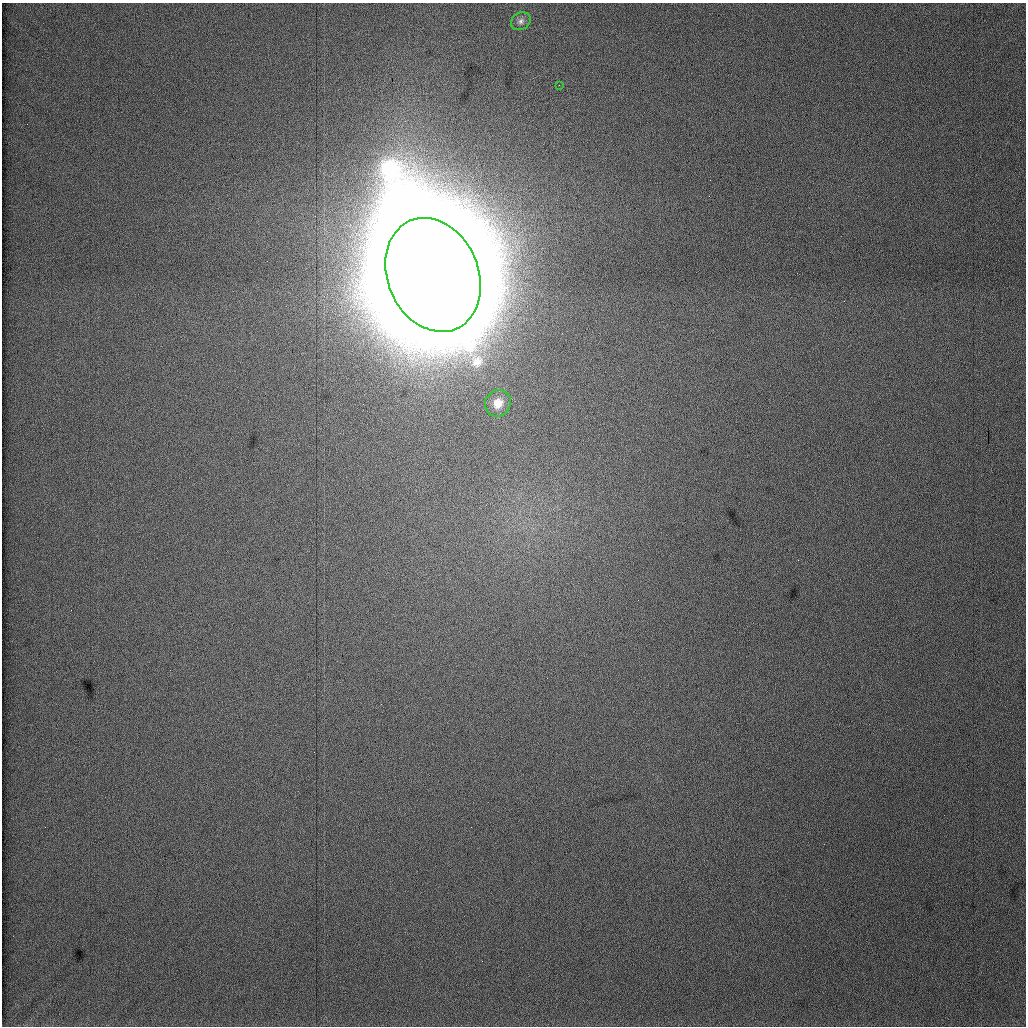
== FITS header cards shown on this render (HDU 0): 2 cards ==
NAXIS1  =                 1024 / length of data axis 1
NAXIS2  =                 1024 / length of data axis 2

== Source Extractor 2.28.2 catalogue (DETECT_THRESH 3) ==
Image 1024 x 1024 px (HDU 0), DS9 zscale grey, 1 PNG px = 1 image px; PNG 1028 x 1028 px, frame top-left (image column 1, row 1024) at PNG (2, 3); each listed source drawn as its Kron ellipse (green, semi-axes under 4 px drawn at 4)
Background 1250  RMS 9.1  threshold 27.3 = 3 sigma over >= 5 px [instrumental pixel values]
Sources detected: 4; all 4 listed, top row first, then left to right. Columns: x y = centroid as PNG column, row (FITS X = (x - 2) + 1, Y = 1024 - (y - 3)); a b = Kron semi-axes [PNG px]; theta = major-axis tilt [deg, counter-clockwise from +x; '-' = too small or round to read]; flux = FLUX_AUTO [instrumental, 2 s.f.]
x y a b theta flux
521 21 10 8 32 2.8e+03
559 85 2 2 - 1.6e+03
433 275 59 45 -67 5.1e+07
498 403 14 12 54 1.0e+04